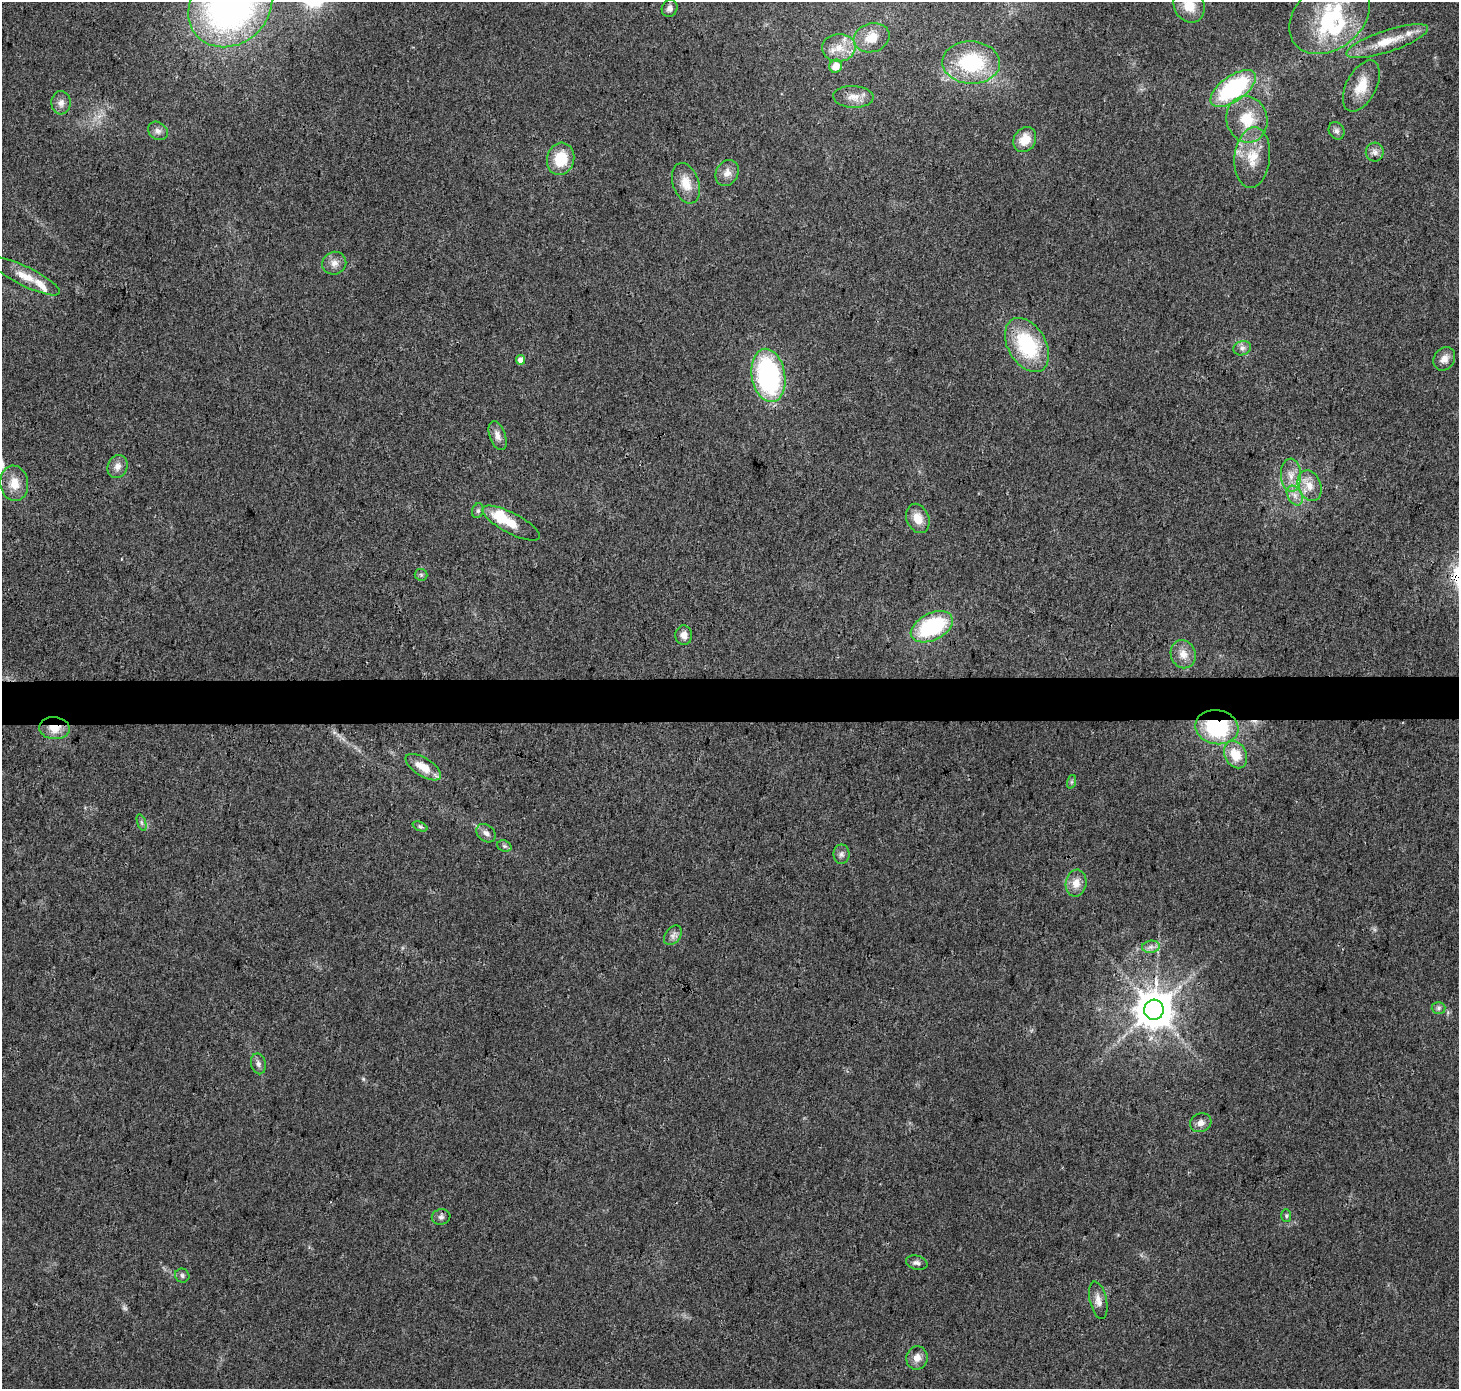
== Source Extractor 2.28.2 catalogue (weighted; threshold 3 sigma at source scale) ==
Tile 5 of 3 x 3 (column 2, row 2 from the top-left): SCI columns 1466-2922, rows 1623-3009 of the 4379 x 4623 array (HDU 1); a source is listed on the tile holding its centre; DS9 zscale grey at full resolution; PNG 1461 x 1391 px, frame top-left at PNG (2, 2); each listed source drawn as its Kron ellipse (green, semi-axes under 4 px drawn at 4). Shown black and unused: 3% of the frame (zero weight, under 3 of 4 exposures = <1% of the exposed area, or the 3 px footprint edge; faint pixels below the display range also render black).
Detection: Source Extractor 2.28.2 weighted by HDU 2 'WHT'; one run over the whole footprint, this tile lists its part. Background 0.0348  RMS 0.0041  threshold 0.0185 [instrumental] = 3 sigma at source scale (4.5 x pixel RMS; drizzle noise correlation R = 1.50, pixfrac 1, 0.0396/0.0396 arcsec/px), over >= 5 px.
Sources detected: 77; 2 inside a brighter object's white glare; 1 cosmic-ray / hot-pixel residue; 1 long thin detection or spike segment (spike, bleed or trail) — neither listed nor drawn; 8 inside a brighter listed object's ellipse — not listed separately; the other 65 listed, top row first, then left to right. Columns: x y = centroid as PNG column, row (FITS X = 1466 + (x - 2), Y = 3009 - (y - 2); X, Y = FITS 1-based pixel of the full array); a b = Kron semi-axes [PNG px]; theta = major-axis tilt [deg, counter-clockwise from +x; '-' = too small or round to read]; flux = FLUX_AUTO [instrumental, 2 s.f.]
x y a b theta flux
230 6 45 38 40 170
1189 6 17 15 -58 8.1
670 8 9 7 60 1.8
1330 17 44 32 38 38
872 38 18 14 15 6.7
1387 41 43 11 18 11
839 48 17 14 3 6.7
971 63 29 21 -2 31
836 66 6 6 - 5.3
1361 86 28 15 62 9.1
1233 88 26 12 35 47
853 97 20 11 -2 4.6
61 103 11 9 -89 2.6
1247 119 23 20 -76 13
158 131 11 8 -34 2
1336 131 9 7 -58 1.4
1025 140 13 10 56 6.9
1375 152 9 9 - 2.1
1252 158 30 17 85 12
561 159 16 13 74 13
727 173 14 11 59 3.5
686 183 21 13 -71 7.2
334 263 12 11 - 3
25 276 38 9 -26 7.2
1027 345 29 19 -60 32
1242 348 9 7 16 1.6
1444 359 12 10 56 3.1
521 360 5 4 - 3.6
768 375 27 16 -80 71
498 436 15 8 -69 2.8
118 466 12 9 69 2.7
1291 475 16 10 -88 4.9
14 483 18 14 -82 6.4
1310 486 16 11 -69 5.2
1295 495 10 7 -60 2.5
478 511 7 5 69 0.97
918 518 15 11 -67 5.7
511 523 32 10 -28 8.8
421 575 6 6 - 0.84
932 627 22 13 26 36
684 635 9 8 - 2.7
1183 654 14 12 -70 4.5
1217 727 22 17 -10 35
54 728 15 11 -4 6.7
1235 755 14 10 -63 9.1
423 767 20 9 -32 7.6
1071 782 7 4 71 0.73
141 822 8 4 -71 0.86
420 826 8 4 -22 0.8
486 833 11 8 -40 2.1
504 846 7 5 -20 0.83
841 854 10 8 90 1.7
1076 883 13 10 81 4.3
673 935 11 7 52 1.9
1151 947 9 6 7 1.7
1439 1008 7 6 - 1.1
1154 1010 10 10 - 1200
258 1064 10 7 -77 1.7
1201 1123 11 9 27 2.6
1286 1216 6 5 - 0.68
441 1217 9 7 9 1.5
917 1263 11 7 -16 1.5
182 1276 7 7 - 1.1
1098 1300 19 8 -77 3.2
917 1358 12 10 77 3.3
Overlapping masked pixels (flux is a lower limit): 3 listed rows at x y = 511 523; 1217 727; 54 728
Isophote crosses this tile's border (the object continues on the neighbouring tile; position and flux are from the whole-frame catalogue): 2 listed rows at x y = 230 6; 1189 6